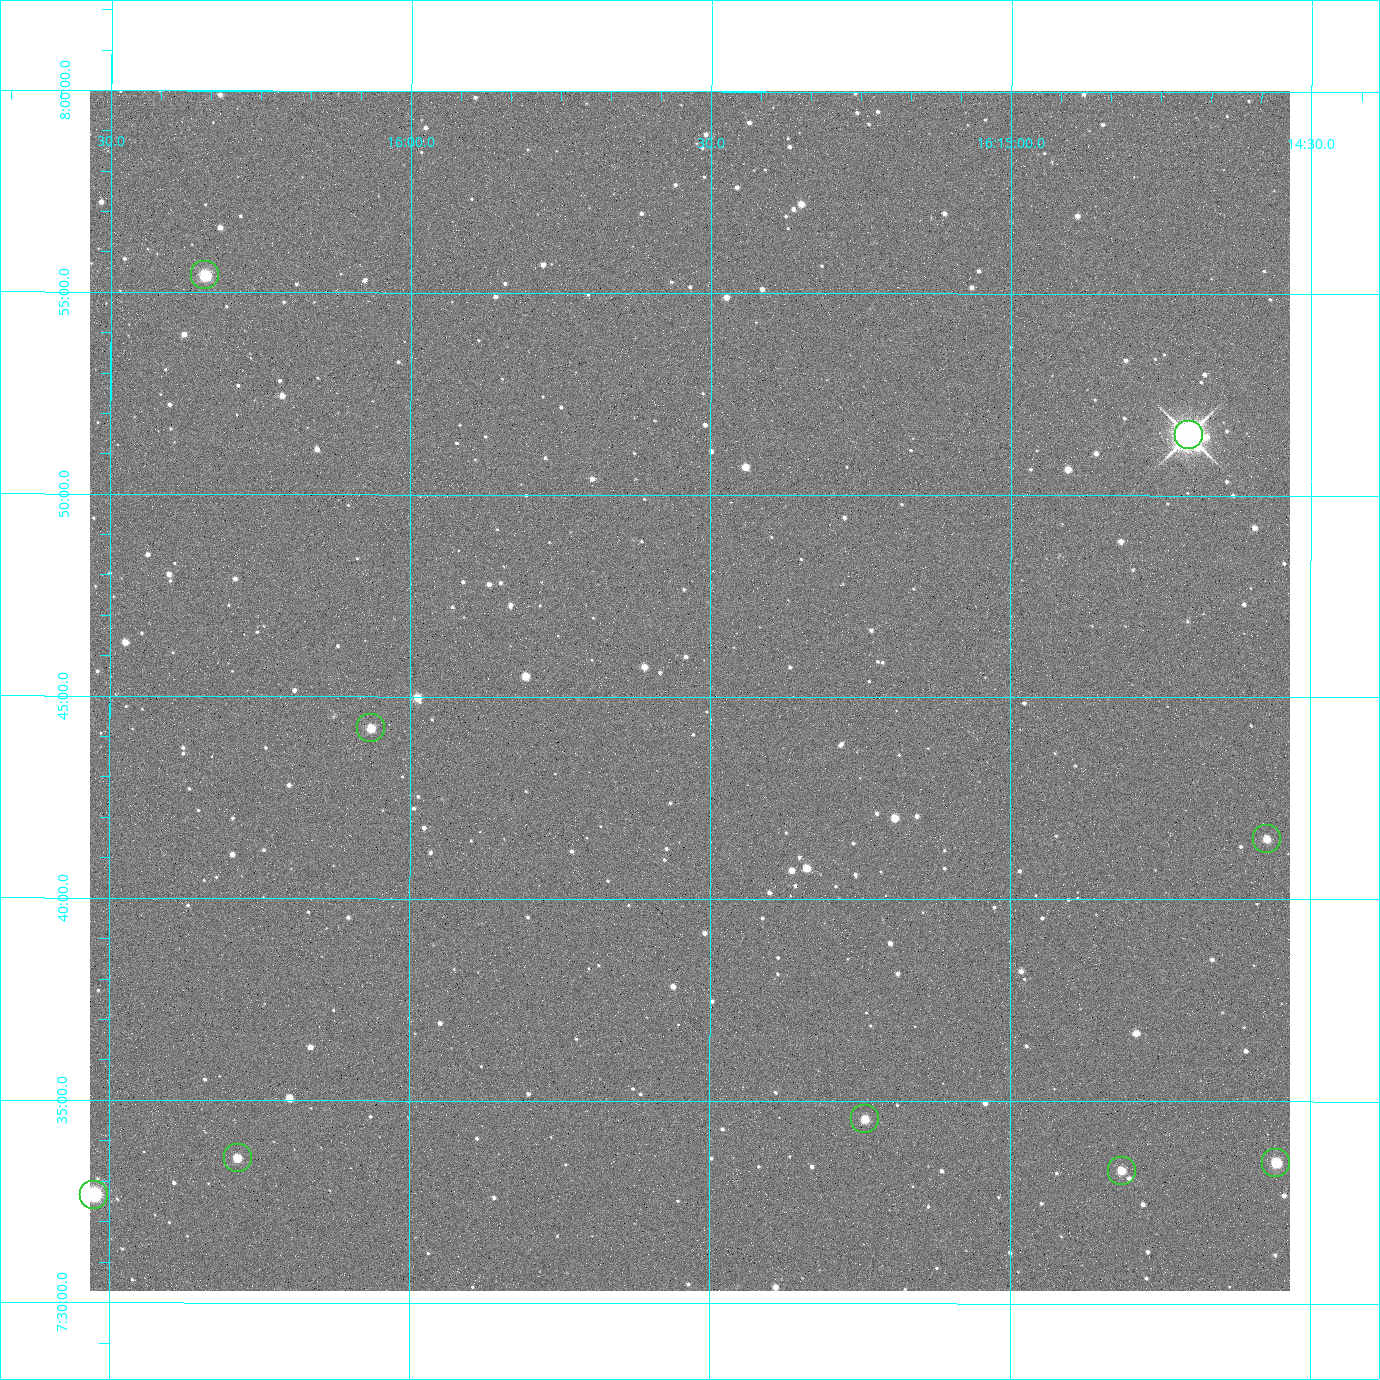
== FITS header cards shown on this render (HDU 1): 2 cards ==
NAXIS1  =                 2400 / Width of image data
NAXIS2  =                 2400 / Height of image data

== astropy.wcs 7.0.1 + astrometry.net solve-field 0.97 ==
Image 2400 x 2400 px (HDU 1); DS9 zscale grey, zoomed out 1/2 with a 90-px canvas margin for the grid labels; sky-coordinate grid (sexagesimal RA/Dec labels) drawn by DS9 from the SOLVED WCS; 9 Tycho-2 reference stars matched to detected sources circled (green)
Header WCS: RA---TAN/DEC--TAN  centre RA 16:15:32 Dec +07:45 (243.88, +7.75 deg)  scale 0.74 arcsec/px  FOV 29.6' x 29.6'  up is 0 deg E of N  parity normal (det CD < 0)
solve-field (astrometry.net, Tycho-2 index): VERIFIED the header's WCS against the Tycho-2 star catalogue (5 matches, 0 conflicts) and refined it, rather than solving blind
Solved WCS: RA---TAN-SIP/DEC--TAN-SIP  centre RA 16:15:32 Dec +07:45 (243.88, +7.75 deg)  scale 0.743 arcsec/px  FOV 29.7' x 29.7'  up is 0 deg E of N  parity normal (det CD < 0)
The solver's refit moves the header's centre by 2.6 arcsec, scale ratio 1.003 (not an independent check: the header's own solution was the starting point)
Tycho-2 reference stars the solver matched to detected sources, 9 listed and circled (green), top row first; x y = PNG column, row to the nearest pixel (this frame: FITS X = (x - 90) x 2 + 1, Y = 2400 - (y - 92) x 2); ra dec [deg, ICRS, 3 dp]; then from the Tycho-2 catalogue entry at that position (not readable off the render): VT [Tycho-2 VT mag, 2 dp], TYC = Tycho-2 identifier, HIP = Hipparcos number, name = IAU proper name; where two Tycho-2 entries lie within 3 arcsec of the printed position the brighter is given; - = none
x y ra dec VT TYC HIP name
205 276 244.086 +7.924 10.10 946-635-1 - -
1188 436 243.676 +7.858 6.72 946-1598-1 79608 -
370 730 244.016 +7.737 11.56 946-881-1 - -
1267 840 243.643 +7.692 11.91 946-916-1 - -
864 1120 243.810 +7.576 11.94 946-1047-1 - -
238 1160 244.071 +7.560 11.55 946-984-1 - -
1276 1164 243.639 +7.558 10.81 946-1083-1 - -
1122 1172 243.703 +7.555 12.21 946-959-1 - -
94 1196 244.131 +7.544 9.21 946-968-1 - -